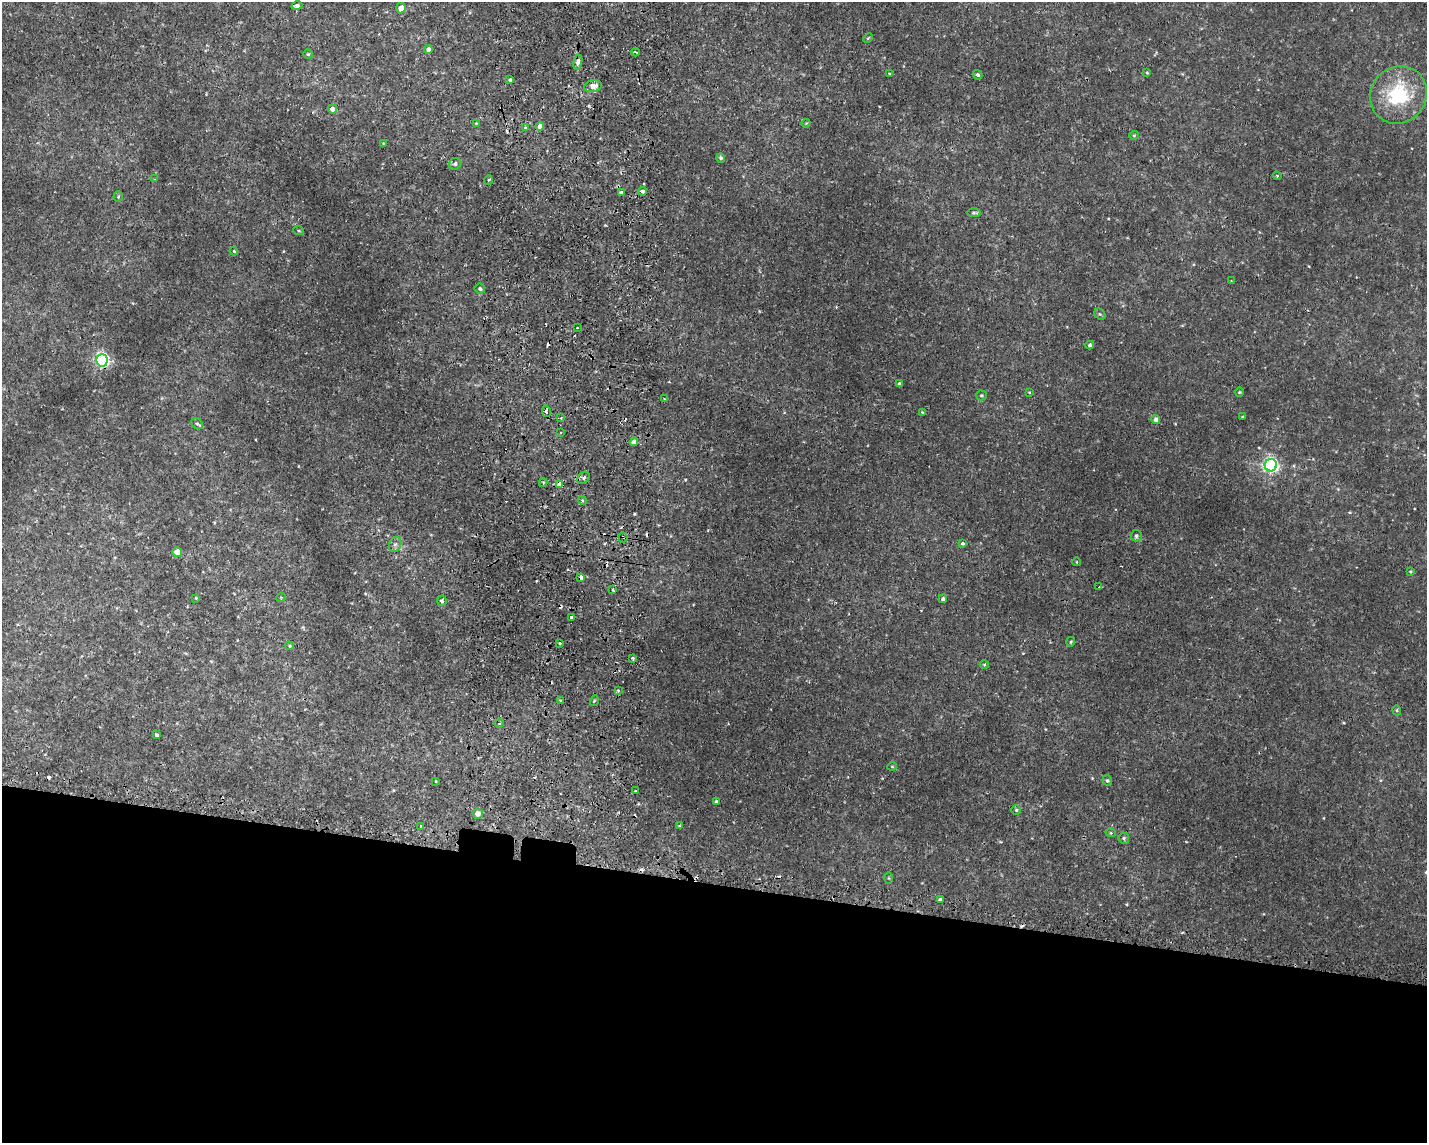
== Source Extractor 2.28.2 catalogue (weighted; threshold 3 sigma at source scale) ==
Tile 11 of 3 x 4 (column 2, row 4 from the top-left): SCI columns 1704-3128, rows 30-1170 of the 4722 x 4622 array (HDU 1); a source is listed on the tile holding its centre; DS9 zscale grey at full resolution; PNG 1429 x 1145 px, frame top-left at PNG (2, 2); each listed source drawn as its Kron ellipse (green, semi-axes under 4 px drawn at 4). Shown black and unused: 23% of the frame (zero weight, under 2 of 3 exposures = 4% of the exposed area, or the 3 px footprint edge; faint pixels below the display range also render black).
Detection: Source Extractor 2.28.2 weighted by HDU 2 'WHT'; one run over the whole footprint, this tile lists its part. Background 0.00605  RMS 0.0038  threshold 0.0169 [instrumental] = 3 sigma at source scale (4.5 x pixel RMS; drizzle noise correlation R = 1.50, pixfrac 1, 0.05/0.05 arcsec/px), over >= 5 px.
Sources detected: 115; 19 cosmic-ray / hot-pixel residue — neither listed nor drawn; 2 inside a brighter listed object's ellipse — not listed separately; the other 94 listed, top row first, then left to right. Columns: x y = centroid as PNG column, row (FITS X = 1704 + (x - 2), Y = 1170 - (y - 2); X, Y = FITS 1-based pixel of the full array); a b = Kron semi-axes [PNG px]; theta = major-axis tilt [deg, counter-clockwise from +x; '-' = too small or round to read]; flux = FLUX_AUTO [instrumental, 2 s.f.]
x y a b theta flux
297 6 5 4 - 0.91
401 8 5 4 - 3
868 38 5 3 - 0.34
428 49 4 4 - 1.7
636 52 4 2 - 1.5
308 54 4 4 - 0.44
578 62 7 4 76 1.9
889 73 3 3 - 0.4
1147 73 4 3 - 0.35
978 75 5 4 - 0.8
510 80 4 3 - 0.86
593 86 9 6 11 2.6
1398 95 30 27 48 27
332 109 4 4 - 2.1
476 123 3 3 - 0.3
806 123 4 3 - 0.31
540 126 4 4 - 3.9
525 128 3 3 - 1.7
1134 135 5 4 - 0.39
383 143 3 3 - 0.25
721 158 5 4 - 0.77
455 164 6 5 - 0.82
1277 176 4 3 - 0.39
155 179 2 2 - 0.24
488 180 5 3 - 0.37
642 191 4 3 - 7.1
621 192 3 3 - 2.1
118 197 5 4 - 0.49
974 213 7 4 -2 0.67
299 231 5 3 - 0.33
234 251 4 3 - 0.42
1231 281 3 3 - 0.25
480 289 5 5 - 0.78
1100 314 6 5 - 0.55
577 328 2 2 - 0.27
1090 345 4 3 - 0.86
102 360 6 5 - 84
900 384 4 3 - 1.2
1029 392 4 3 - 0.27
1239 392 4 4 - 0.36
981 395 5 5 - 0.51
664 399 3 3 - 0.4
546 411 6 4 -79 1
922 412 4 3 - 0.26
1243 417 3 2 - 0.34
561 418 3 3 - 0.39
1156 420 4 4 - 1.7
197 424 6 5 - 0.57
560 433 3 2 - 0.49
634 442 4 4 - 2.8
1271 465 6 6 - 110
584 478 7 5 39 0.9
543 482 4 4 - 0.56
560 484 4 3 - 8.5
582 500 4 3 - 0.39
1136 536 6 5 - 0.86
623 537 5 4 - 1
395 544 8 6 66 1.2
963 544 4 3 - 3.6
177 552 5 4 - 5.3
1077 562 4 3 - 0.27
1411 571 4 3 - 0.38
581 578 4 3 - 2.2
1099 587 4 3 - 2
613 589 4 2 - 0.41
281 597 5 3 - 0.33
196 598 4 4 - 0.31
943 599 4 4 - 0.88
442 601 5 4 - 1.1
571 617 3 3 - 1.3
1071 642 5 3 - 0.4
560 643 3 3 - 0.79
289 646 5 4 - 0.43
633 658 3 3 - 0.77
984 665 4 3 - 0.34
618 690 3 3 - 0.78
560 700 4 2 - 0.44
594 701 5 3 - 0.36
1397 710 5 4 - 0.44
499 723 4 3 - 0.37
156 735 4 3 - 1.5
892 767 5 3 - 0.32
1107 780 5 4 - 0.65
436 781 3 2 - 0.27
635 791 3 2 - 0.39
716 801 3 3 - 0.52
1016 810 4 4 - 0.53
478 814 5 5 - 2.5
420 826 4 2 - 0.35
679 826 4 3 - 0.33
1111 833 5 3 - 0.36
1124 838 5 5 - 0.65
889 878 6 4 -89 0.38
940 900 4 4 - 0.85
Overlapping masked pixels (flux is a lower limit): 4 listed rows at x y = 102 360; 560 484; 623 537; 581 578